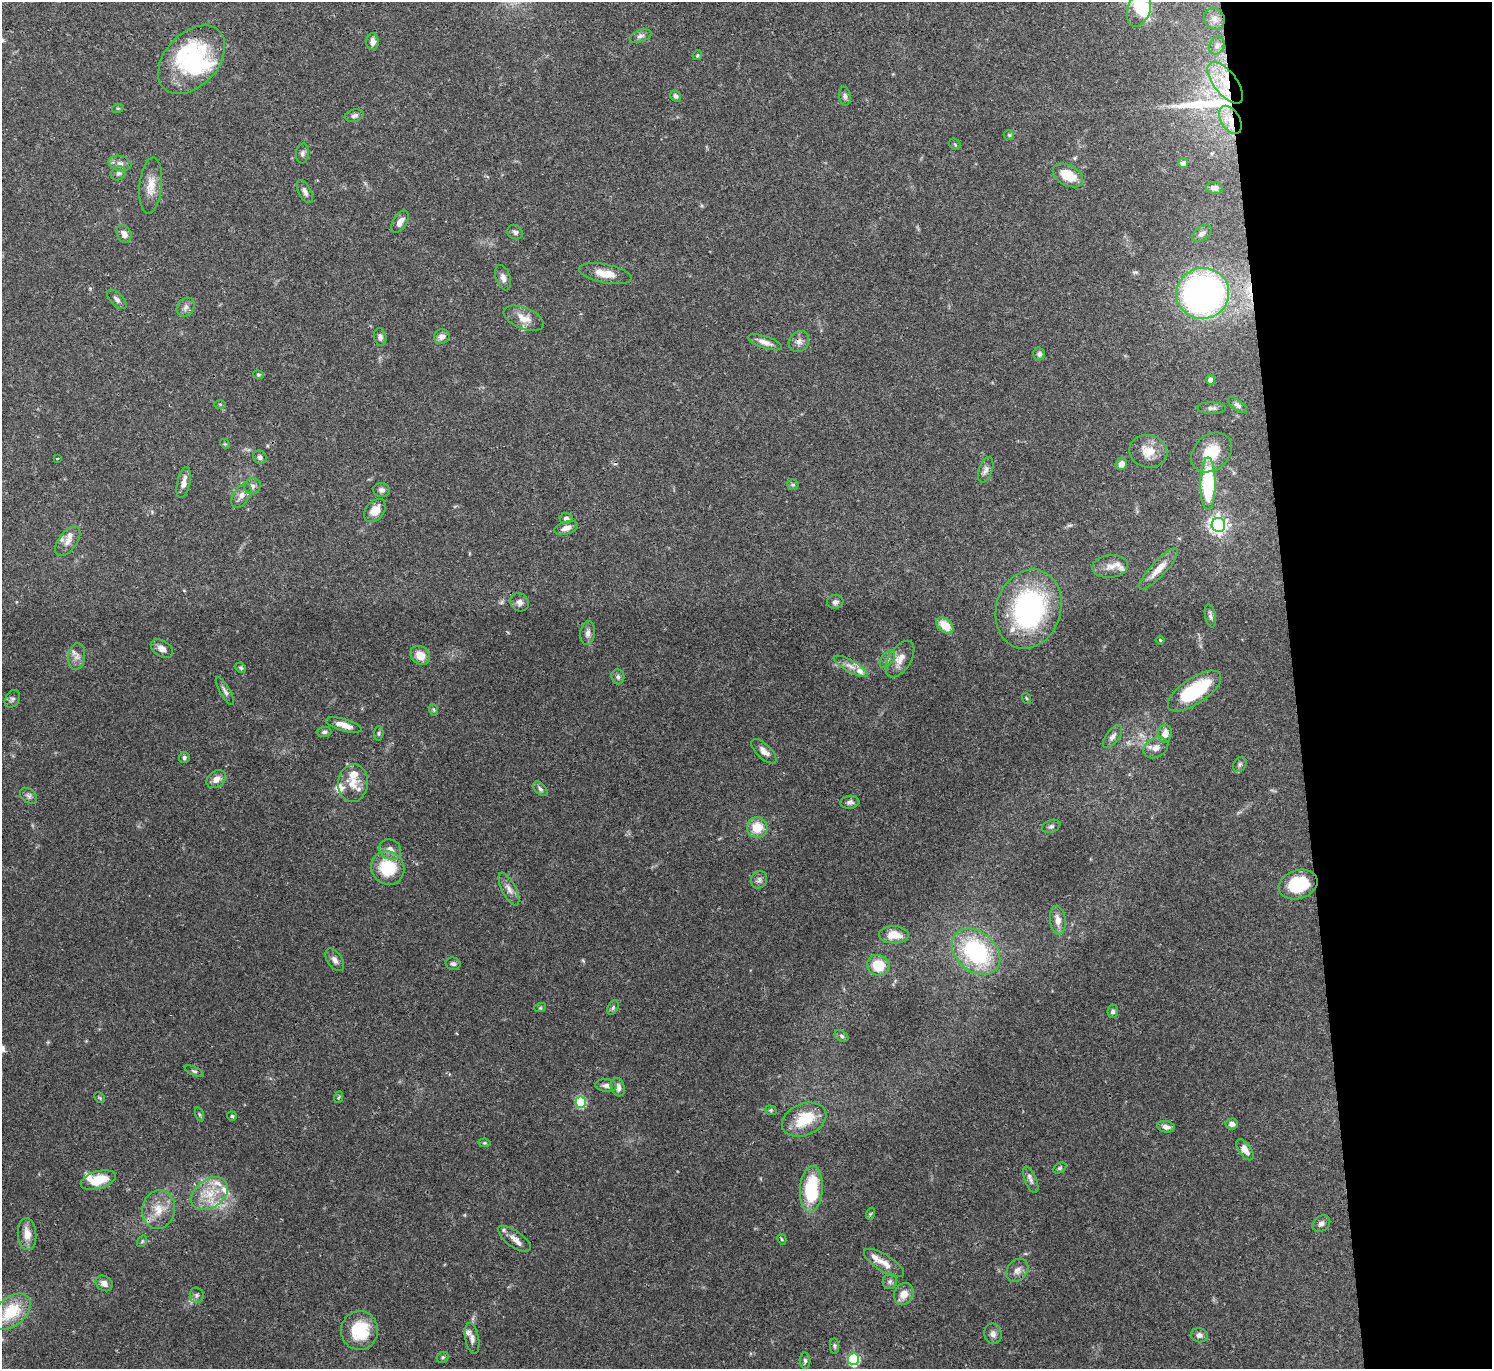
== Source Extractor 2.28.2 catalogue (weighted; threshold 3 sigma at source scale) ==
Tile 6 of 3 x 3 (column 3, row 2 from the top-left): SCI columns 2981-4470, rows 1498-2864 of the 4472 x 4452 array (HDU 1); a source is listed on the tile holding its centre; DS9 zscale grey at full resolution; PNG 1494 x 1371 px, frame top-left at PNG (2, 2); each listed source drawn as its Kron ellipse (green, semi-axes under 4 px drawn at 4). Shown black and unused: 13% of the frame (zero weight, under 3 of 4 exposures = <1% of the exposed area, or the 3 px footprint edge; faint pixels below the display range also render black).
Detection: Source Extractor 2.28.2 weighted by HDU 2 'WHT'; one run over the whole footprint, this tile lists its part. Background 0.0546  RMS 0.003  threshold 0.0133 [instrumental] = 3 sigma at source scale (4.5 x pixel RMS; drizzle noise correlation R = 1.50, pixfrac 1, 0.05/0.05 arcsec/px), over >= 5 px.
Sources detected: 177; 1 too faint to see at this stretch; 4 inside a brighter object's white glare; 1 cosmic-ray / hot-pixel residue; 1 long thin detection or spike segment (spike, bleed or trail) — neither listed nor drawn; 15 inside a brighter listed object's ellipse — not listed separately; the other 155 listed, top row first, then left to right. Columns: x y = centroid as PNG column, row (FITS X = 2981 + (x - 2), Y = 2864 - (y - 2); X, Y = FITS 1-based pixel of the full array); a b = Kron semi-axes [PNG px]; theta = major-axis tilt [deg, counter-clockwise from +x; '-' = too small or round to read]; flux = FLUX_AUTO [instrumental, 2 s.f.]
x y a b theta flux
1139 9 18 11 72 7.7
1214 19 11 10 - 1.8
640 36 11 6 19 1
373 42 8 6 89 1.6
1217 46 9 7 58 1.1
697 55 5 4 - 0.35
192 60 40 26 47 25
1225 83 25 11 -52 8.1
676 96 6 5 - 0.7
845 96 9 6 -82 0.88
118 108 6 4 18 0.35
354 115 9 6 14 0.97
1230 120 15 9 -59 3.8
1009 135 5 5 - 0.47
955 144 6 5 - 0.38
302 153 10 6 84 0.86
120 163 11 7 -14 1.5
1183 163 5 5 - 1.1
118 173 8 6 31 0.85
1068 175 16 10 -29 6.4
151 186 28 11 84 4.3
1215 188 8 6 -5 1.3
305 192 13 6 -61 1.3
400 222 12 6 58 1.8
515 232 8 7 - 0.81
124 234 9 7 -63 1.7
1202 234 11 7 36 1.1
605 274 27 9 -11 4
503 278 13 7 -71 1.4
1203 293 26 25 - 120
117 299 12 6 -46 1.1
186 307 10 8 50 1.2
524 318 21 10 -22 3.8
380 337 9 6 -80 1.2
442 337 8 7 - 1.6
799 341 11 9 52 1.5
765 342 18 6 -18 2
1039 354 6 6 - 0.83
258 375 5 4 - 0.37
1211 380 4 4 - 2.2
220 404 6 4 -1 0.3
1237 405 11 5 -37 0.88
1212 408 14 6 -2 0.98
225 444 5 4 - 0.29
1148 451 19 16 -12 4.7
1211 452 22 17 42 7.7
260 457 7 6 - 0.78
57 458 4 2 - 0.25
1121 464 6 5 - 1.9
986 470 13 7 71 1.3
184 483 15 6 77 2.3
1208 484 26 7 90 27
793 485 5 5 - 0.45
252 486 8 7 - 1.1
382 490 8 7 - 1.2
241 495 13 8 56 1.9
375 511 13 9 49 3.8
566 518 6 5 - 0.94
1218 525 7 6 - 120
566 528 12 6 16 1.8
68 541 17 9 53 2.6
1110 566 18 11 6 3.1
1159 569 27 7 47 4.3
519 602 10 8 -40 1.3
835 602 8 7 - 1.1
1029 609 40 32 72 54
1210 616 12 5 -79 0.91
945 625 10 6 -40 5.1
588 633 12 7 82 1.5
1160 640 4 3 - 0.26
162 649 12 8 -33 2
420 655 10 8 -38 3.5
77 657 14 8 83 1.8
887 659 10 6 54 1
900 659 20 11 58 3.4
851 666 19 6 -29 2.3
241 668 5 5 - 0.45
618 677 7 6 - 0.84
225 691 16 5 -60 1.1
1194 691 31 13 34 20
1026 698 6 3 -70 0.32
12 699 9 7 59 0.91
434 710 6 3 -71 0.36
344 725 18 6 -16 3.2
324 732 7 5 2 0.69
379 733 7 4 85 0.51
1165 734 9 7 78 2.6
1112 737 13 6 54 1.4
1156 748 13 9 28 2.4
764 751 16 7 -43 1.9
184 757 5 5 - 0.69
1240 764 8 6 59 0.73
216 779 10 8 37 2.2
353 783 19 15 87 4.8
540 789 8 5 -45 0.82
29 796 9 6 -39 0.91
850 802 9 6 7 1.1
1051 826 9 6 21 0.78
757 828 10 10 - 6
390 850 11 9 -33 2
388 868 17 16 - 12
759 880 9 8 - 1
1298 884 20 14 18 15
509 889 18 7 -63 1.9
1058 920 14 7 -84 2.4
894 935 15 8 -2 4.6
976 952 27 19 -41 31
335 960 13 7 -56 1.4
453 964 7 6 - 0.83
878 965 11 10 - 7.1
613 1007 8 5 63 0.58
540 1008 6 4 18 0.34
1113 1011 6 5 - 0.79
842 1036 7 5 -29 0.68
194 1071 10 4 -24 0.56
606 1086 11 6 -4 1.4
618 1087 9 7 -73 2
339 1097 6 3 70 0.35
100 1098 6 4 -45 0.36
581 1102 5 5 - 22
771 1110 6 4 -20 0.41
199 1114 7 3 -71 0.39
232 1116 5 5 - 0.45
804 1120 23 16 23 9.7
1232 1124 6 5 - 1.1
1166 1127 9 5 -10 1.5
485 1143 6 4 -10 0.38
1245 1150 12 6 -56 2.6
1060 1168 7 5 27 0.54
98 1180 18 8 16 7.6
1031 1180 14 6 -67 1.2
811 1189 23 11 86 19
210 1194 20 14 36 7
159 1210 19 16 80 5.8
870 1214 6 4 71 0.37
1321 1224 9 7 35 1.2
27 1234 16 9 -85 3.3
514 1239 19 8 -35 2.4
782 1239 5 4 - 0.35
142 1241 6 4 56 0.39
884 1263 23 8 -32 3
1017 1270 12 10 51 1.9
890 1281 8 7 - 0.86
104 1283 9 7 -35 1.6
904 1294 11 9 66 3.1
197 1295 8 7 - 0.87
11 1312 22 14 41 12
359 1330 19 18 - 12
993 1334 10 8 -79 1.4
1199 1335 8 7 - 1.1
472 1338 15 7 -79 1.5
835 1346 8 4 -90 0.55
443 1357 6 5 - 0.52
853 1359 6 5 - 31
805 1361 8 5 -88 0.75
Overlapping masked pixels (flux is a lower limit): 6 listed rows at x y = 1225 83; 1230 120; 1203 293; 799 341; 1029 609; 1194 691
Isophote crosses this tile's border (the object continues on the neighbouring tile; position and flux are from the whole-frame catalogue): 1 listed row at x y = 1139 9